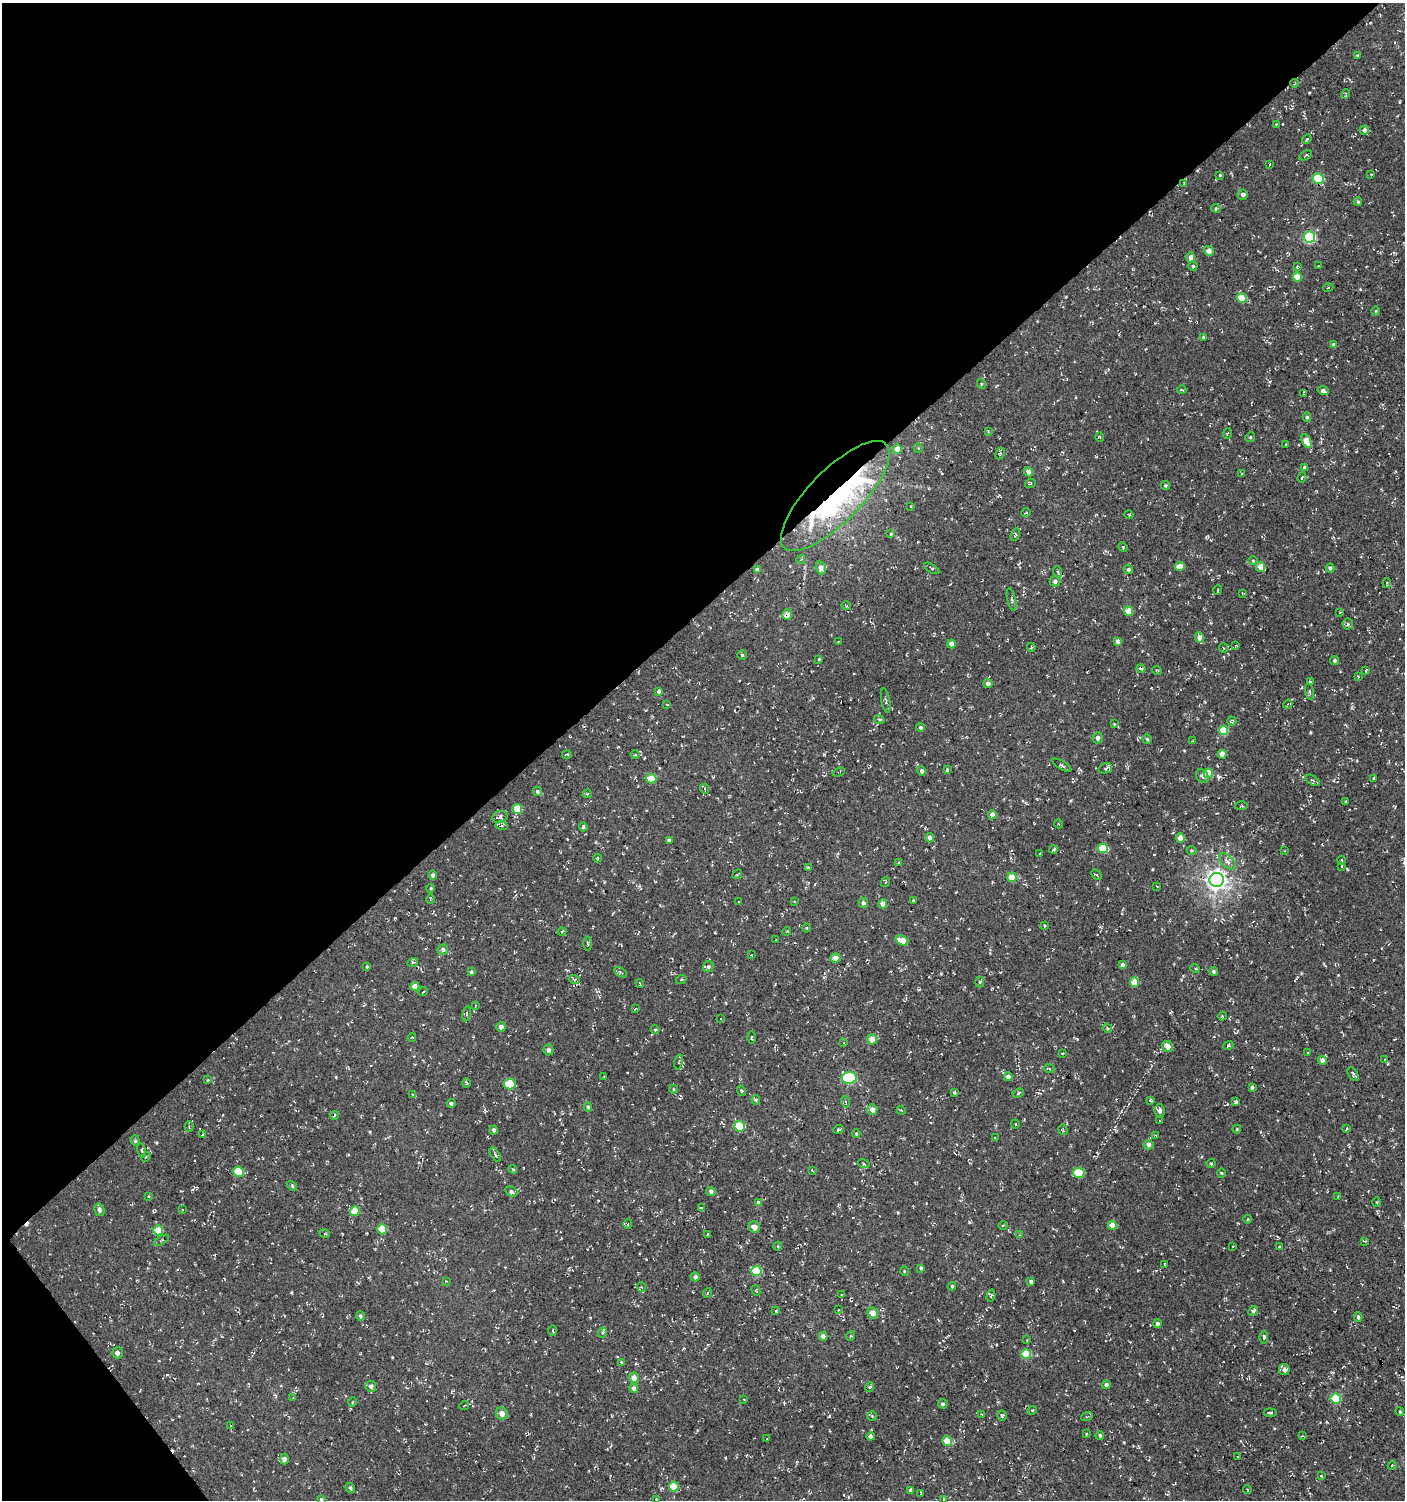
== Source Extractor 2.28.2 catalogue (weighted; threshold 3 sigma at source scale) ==
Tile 5 of 4 x 4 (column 1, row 2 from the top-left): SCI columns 203-1605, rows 2999-4496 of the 5951 x 5996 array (HDU 1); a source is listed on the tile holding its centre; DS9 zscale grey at full resolution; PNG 1407 x 1502 px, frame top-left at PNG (2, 3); each listed source drawn as its Kron ellipse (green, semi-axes under 4 px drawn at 4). Shown black and unused: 42% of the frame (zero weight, under 3 of 4 exposures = <1% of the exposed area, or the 3 px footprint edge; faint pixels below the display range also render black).
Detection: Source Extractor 2.28.2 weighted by HDU 2 'WHT'; one run over the whole footprint, this tile lists its part. Background -5.00e-04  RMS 0.0054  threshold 0.0242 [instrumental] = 3 sigma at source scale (4.5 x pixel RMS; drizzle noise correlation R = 1.50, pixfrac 1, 0.0396/0.0396 arcsec/px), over >= 5 px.
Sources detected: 367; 18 cosmic-ray / hot-pixel residue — neither listed nor drawn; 6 inside a brighter listed object's ellipse — not listed separately; the other 343 listed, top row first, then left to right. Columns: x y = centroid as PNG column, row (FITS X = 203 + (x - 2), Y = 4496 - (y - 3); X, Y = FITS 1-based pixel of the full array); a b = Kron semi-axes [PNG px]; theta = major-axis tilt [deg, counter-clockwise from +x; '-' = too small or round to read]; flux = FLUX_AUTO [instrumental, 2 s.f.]
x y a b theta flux
1357 55 4 3 - 0.64
1295 83 4 2 - 0.39
1345 94 5 2 - 0.68
1276 124 3 2 - 0.4
1364 130 5 4 - 1.7
1307 139 5 4 - 0.65
1305 155 7 3 31 0.67
1270 164 3 2 - 0.39
1371 174 3 2 - 0.46
1220 175 3 3 - 0.5
1318 179 5 5 - 25
1184 184 3 3 - 0.4
1243 195 5 5 - 1.9
1358 202 4 3 - 0.58
1216 208 4 4 - 0.72
1309 237 6 5 - 50
1209 251 5 5 - 3
1191 257 5 4 - 3.5
1193 266 4 4 - 0.8
1297 266 4 3 - 0.61
1318 266 2 2 - 0.38
1297 277 4 4 - 7.7
1328 288 5 3 - 0.46
1242 298 5 4 - 9.5
1376 311 5 3 - 0.46
1204 337 4 4 - 1.2
1333 345 4 4 - 0.94
981 384 5 3 - 0.59
1182 390 4 3 - 0.49
1323 391 5 4 - 1.7
1304 394 4 2 - 0.6
1307 417 4 4 - 0.84
988 432 3 3 - 0.49
1228 433 5 2 - 0.43
1100 437 5 3 - 0.42
1250 437 5 4 - 0.6
1307 441 7 4 -65 7.5
1286 444 2 2 - 0.32
918 448 4 4 - 0.6
897 449 4 4 - 5.1
1000 453 6 4 63 0.74
1305 468 4 4 - 1.7
1029 472 4 4 - 3.2
1242 474 3 3 - 0.45
1302 478 5 3 - 0.61
1030 484 5 3 - 0.49
1165 485 4 4 - 0.71
835 496 73 26 46 110
911 506 3 2 - 0.48
1026 513 4 3 - 0.45
1129 515 5 3 - 0.54
891 534 4 3 - 0.63
1015 535 6 3 71 0.56
1123 547 5 3 - 0.52
801 559 4 3 - 0.43
1253 560 5 3 - 0.48
1180 567 5 4 - 6.9
1261 567 5 4 - 5.9
821 568 7 5 -73 4.1
932 568 8 4 -32 0.95
1330 568 4 4 - 1
1128 569 5 4 - 1
757 570 4 4 - 1.1
1058 572 5 3 - 0.51
1055 581 5 5 - 1.7
1387 583 5 4 - 0.64
1218 590 5 3 - 0.4
1242 593 3 2 - 0.38
1012 600 11 3 -77 0.98
846 606 4 3 - 0.45
1129 611 5 4 - 7.1
1340 612 3 2 - 0.44
787 615 5 5 - 4
1348 624 5 5 - 0.87
1199 637 5 4 - 3.1
1118 641 4 4 - 2.2
838 642 3 2 - 0.46
951 644 4 4 - 2.9
1236 646 3 2 - 0.48
1031 647 4 3 - 0.46
1224 648 5 3 - 0.46
742 655 4 4 - 0.69
819 659 3 3 - 0.55
1334 660 4 4 - 0.88
1141 668 5 2 - 0.65
1157 670 5 3 - 0.43
1366 670 3 2 - 0.42
1358 676 3 3 - 0.43
1310 682 3 3 - 0.73
988 684 4 4 - 2.1
659 691 4 4 - 1.5
1310 692 8 3 -75 0.71
886 700 12 2 -79 0.84
667 704 4 2 - 0.48
1288 704 5 4 - 0.67
879 719 5 3 - 0.77
1232 721 4 4 - 0.65
1114 724 3 3 - 0.39
920 727 4 4 - 1.1
1224 730 5 4 - 13
1097 738 5 5 - 1.8
1147 739 4 4 - 0.68
1192 741 3 2 - 0.31
1222 754 4 4 - 4
567 755 5 2 - 0.46
635 755 4 3 - 0.55
1062 765 11 3 -31 0.95
1105 768 7 5 15 1
947 769 4 3 - 0.97
921 771 5 4 - 1.3
839 772 6 3 18 0.45
1208 773 4 4 - 9.5
1202 776 7 5 -55 1.5
1374 778 3 3 - 0.66
651 779 5 5 - 9.6
1313 780 8 4 -35 1
705 789 5 3 - 0.61
537 791 5 4 - 0.93
587 794 4 3 - 0.56
1346 802 3 2 - 0.57
1241 806 6 3 1 0.55
517 809 5 5 - 11
992 815 4 4 - 2.7
500 817 7 6 - 1.4
1059 824 4 3 - 0.52
501 826 6 3 -13 0.82
583 827 4 3 - 0.96
929 838 5 4 - 1.6
1180 838 4 4 - 4.7
669 840 3 3 - 0.99
1103 848 5 5 - 13
1053 849 4 4 - 0.78
1191 850 5 4 - 0.79
1285 851 3 2 - 0.34
1040 853 3 3 - 0.84
598 858 4 3 - 0.42
1342 860 4 3 - 0.52
1227 861 10 6 -42 2.3
898 862 3 3 - 0.42
1342 866 2 2 - 0.53
808 868 3 2 - 0.48
737 874 5 2 - 0.42
433 875 4 4 - 1.7
1096 875 6 3 -43 0.71
1012 877 4 4 - 7.7
1216 880 7 7 - 290
886 882 5 3 - 0.43
1157 886 4 2 - 0.37
431 888 4 3 - 0.47
430 899 5 3 - 0.48
913 900 3 3 - 0.56
794 901 4 2 - 0.36
739 902 3 2 - 0.37
863 903 5 4 - 1.2
883 904 4 4 - 3.1
1044 925 4 2 - 0.47
806 928 4 3 - 0.43
787 931 4 3 - 0.45
562 932 4 3 - 0.65
775 940 3 2 - 0.41
902 940 6 5 - 6.9
588 944 7 3 -88 0.61
443 950 5 5 - 2.2
751 955 3 2 - 0.3
835 958 5 4 - 3.8
413 962 5 3 - 0.52
1122 965 4 4 - 2.1
367 967 4 3 - 0.52
708 967 6 5 - 1.2
1195 968 5 3 - 0.6
1213 971 4 4 - 0.85
471 972 4 4 - 0.86
620 972 7 4 -30 0.88
574 979 6 4 -18 0.82
681 980 5 3 - 0.55
980 982 5 3 - 0.58
1134 982 5 4 - 9.2
640 983 4 2 - 0.49
415 986 4 4 - 4.5
423 992 5 3 - 0.7
475 1005 3 3 - 0.47
635 1009 3 3 - 0.38
467 1014 8 3 81 0.68
1223 1016 4 3 - 0.48
720 1019 3 2 - 0.72
501 1027 5 4 - 1.9
1107 1028 5 4 - 0.67
655 1030 4 4 - 0.58
412 1037 4 2 - 0.37
752 1037 6 3 89 0.59
872 1039 5 5 - 4.2
844 1043 3 3 - 0.47
1228 1045 5 4 - 0.81
1168 1046 6 5 - 3.6
548 1050 5 5 - 1.6
1308 1053 3 2 - 0.34
1062 1054 3 2 - 0.41
1385 1059 3 2 - 0.33
1322 1060 4 4 - 2.8
679 1062 7 3 77 0.63
1049 1068 5 3 - 0.45
1353 1074 8 4 -58 1.2
604 1077 3 2 - 0.34
1008 1077 4 4 - 2.9
849 1078 7 6 - 43
208 1080 2 2 - 0.36
466 1083 4 3 - 0.48
509 1084 6 5 - 18
1252 1087 4 3 - 1
673 1089 4 3 - 0.43
741 1091 5 4 - 0.62
954 1093 3 3 - 0.66
1018 1093 6 4 23 0.93
412 1094 3 2 - 0.38
756 1100 4 3 - 1
1150 1100 3 3 - 0.51
846 1102 5 3 - 0.52
1236 1102 3 3 - 0.89
451 1103 4 4 - 1.1
588 1107 4 4 - 1.1
872 1110 5 5 - 2.8
901 1110 5 3 - 0.5
1160 1111 6 5 - 2.3
335 1115 4 3 - 0.55
1160 1121 3 2 - 0.3
1015 1124 4 3 - 0.48
189 1126 5 4 - 0.7
740 1126 5 5 - 22
1347 1128 3 2 - 0.55
1237 1129 4 4 - 0.43
494 1130 4 4 - 1.3
838 1130 5 4 - 0.83
1063 1130 5 2 - 0.58
856 1134 4 4 - 0.56
202 1135 3 2 - 0.4
1156 1135 3 3 - 0.44
995 1138 3 2 - 0.42
135 1141 5 4 - 0.73
1149 1145 5 5 - 1.8
142 1151 7 4 -76 0.87
495 1155 8 3 -57 0.79
146 1157 5 4 - 0.63
1211 1163 4 4 - 0.67
864 1164 6 3 -18 0.61
513 1169 4 3 - 0.59
812 1170 4 3 - 0.4
238 1172 5 5 - 11
1079 1173 6 5 - 15
1221 1173 4 4 - 0.56
292 1186 6 3 -47 0.69
711 1191 5 4 - 1.5
511 1192 6 4 -31 1.6
148 1196 3 3 - 0.46
1338 1196 3 2 - 0.35
1377 1202 5 3 - 0.49
758 1203 4 4 - 1.2
701 1208 3 2 - 0.38
99 1210 6 5 - 1.6
182 1210 2 2 - 0.35
355 1211 5 5 - 9.5
1248 1219 4 3 - 0.43
628 1224 5 4 - 0.58
1003 1225 4 3 - 0.46
1112 1225 4 4 - 6.8
754 1227 6 5 - 4.1
382 1229 5 4 - 11
158 1230 5 4 - 8.7
325 1234 5 3 - 0.45
708 1234 3 3 - 0.56
1020 1235 4 3 - 0.48
162 1240 8 3 30 0.67
1365 1241 4 4 - 0.51
778 1246 4 3 - 0.36
1233 1246 3 3 - 0.42
1279 1247 4 3 - 0.48
1165 1264 3 2 - 0.44
921 1268 4 3 - 0.93
756 1271 5 5 - 17
904 1271 5 3 - 0.4
695 1277 5 4 - 1.7
446 1281 3 3 - 0.46
1031 1281 4 3 - 1.4
952 1286 4 3 - 0.7
641 1287 5 3 - 0.57
756 1291 5 3 - 0.63
707 1293 5 3 - 0.42
842 1295 3 2 - 0.49
991 1296 6 3 74 0.7
838 1310 3 2 - 0.32
776 1311 4 3 - 0.66
1253 1311 5 4 - 1.2
873 1313 5 5 - 3.9
360 1316 5 4 - 0.99
1358 1317 4 3 - 1.1
1157 1324 4 4 - 1.8
553 1331 5 3 - 0.53
602 1333 5 3 - 0.67
823 1336 4 4 - 2.5
850 1336 5 3 - 0.53
1264 1337 6 4 87 0.89
1027 1340 4 2 - 0.4
117 1353 5 5 - 1.9
1026 1354 5 5 - 14
621 1362 4 4 - 0.56
1284 1370 6 5 - 1.9
634 1378 5 5 - 4
1106 1385 4 4 - 1.4
371 1386 5 5 - 1.6
870 1387 5 3 - 0.64
634 1388 4 4 - 2.1
293 1398 3 3 - 0.36
1336 1399 5 5 - 27
744 1400 3 2 - 0.34
353 1402 5 3 - 0.48
943 1404 5 4 - 0.93
464 1406 5 3 - 0.51
1032 1410 5 3 - 0.45
1400 1412 4 3 - 0.5
1270 1413 6 3 -5 0.85
502 1414 6 5 - 3.7
981 1414 3 2 - 0.34
1002 1415 5 4 - 0.84
872 1416 5 4 - 0.56
1087 1416 6 3 20 0.67
231 1426 4 3 - 0.36
1086 1434 4 2 - 0.39
1100 1435 4 4 - 0.89
1302 1436 3 3 - 0.42
871 1437 4 3 - 31
767 1438 4 2 - 0.32
947 1441 5 4 - 7.9
1238 1456 3 2 - 0.51
284 1459 5 4 - 1.5
1392 1465 4 3 - 0.45
1321 1476 4 3 - 0.42
674 1486 5 5 - 11
350 1488 5 4 - 0.92
1247 1489 4 2 - 0.64
911 1490 4 3 - 1.6
921 1493 4 2 - 0.57
321 1499 4 4 - 0.55
656 1499 4 2 - 0.45
944 1499 4 3 - 0.56
Overlapping masked pixels (flux is a lower limit): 2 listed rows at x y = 835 496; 787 615
Unlisted compact peaks at least as high as the median listed source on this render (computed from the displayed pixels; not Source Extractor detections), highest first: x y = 829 1416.